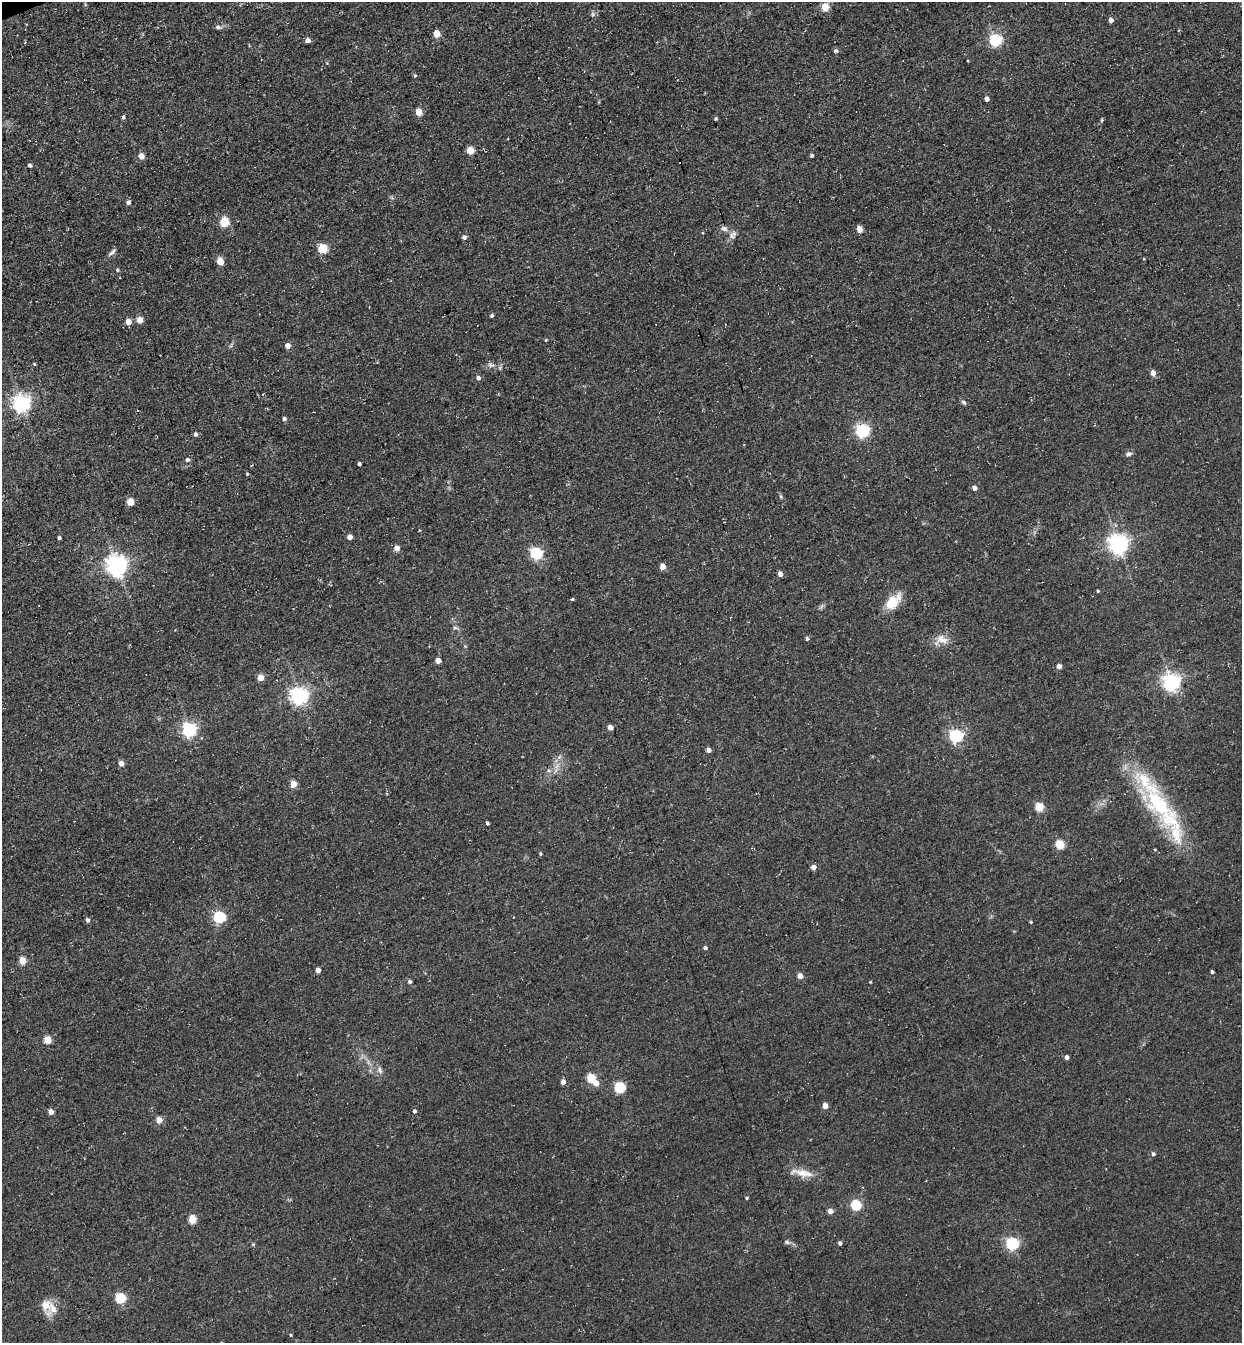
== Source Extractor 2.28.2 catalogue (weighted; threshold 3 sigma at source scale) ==
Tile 11 of 4 x 4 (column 3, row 3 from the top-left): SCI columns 2790-4029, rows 1406-2746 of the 5451 x 5491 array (HDU 1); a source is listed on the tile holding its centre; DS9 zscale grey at full resolution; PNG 1244 x 1345 px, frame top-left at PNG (2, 2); no overlay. Shown black and unused: <1% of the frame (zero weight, under 3 of 4 exposures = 7% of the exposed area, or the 3 px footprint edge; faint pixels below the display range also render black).
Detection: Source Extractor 2.28.2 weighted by HDU 2 'WHT'; one run over the whole footprint, this tile lists its part. Background 0.0858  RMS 0.014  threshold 0.0635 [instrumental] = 3 sigma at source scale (4.5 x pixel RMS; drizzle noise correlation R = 1.50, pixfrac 1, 0.05/0.05 arcsec/px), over >= 5 px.
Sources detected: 121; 1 cosmic-ray / hot-pixel residue — not listed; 5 inside a brighter listed object's ellipse — not listed separately; the other 115 listed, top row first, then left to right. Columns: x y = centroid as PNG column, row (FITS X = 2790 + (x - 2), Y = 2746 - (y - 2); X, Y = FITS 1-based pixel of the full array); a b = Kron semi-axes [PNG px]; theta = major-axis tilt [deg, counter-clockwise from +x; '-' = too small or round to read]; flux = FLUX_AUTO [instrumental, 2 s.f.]
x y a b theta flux
825 7 5 5 - 45
593 14 7 4 -89 2.4
1111 20 4 4 - 7.5
218 27 7 5 -22 3.1
437 34 5 4 - 28
307 40 5 5 - 6.5
995 40 5 5 - 190
836 51 5 5 - 3.3
415 76 4 3 - 1.9
987 99 4 4 - 6.5
419 112 5 4 - 29
123 117 4 4 - 2.7
715 119 4 3 - 1.7
1102 120 5 3 - 1.6
470 151 5 5 - 38
812 155 5 4 - 1.9
141 156 5 5 - 13
30 165 4 4 - 4.3
128 202 5 4 - 4.9
224 222 5 5 - 68
724 229 9 7 -15 5.6
859 229 5 4 - 20
733 235 12 8 49 6.8
464 237 4 4 - 5
322 249 5 5 - 77
112 252 14 4 45 4.6
220 261 5 4 - 31
117 270 4 4 - 1.9
491 316 4 3 - 2.6
140 320 5 4 - 19
128 322 5 5 - 13
546 340 3 3 - 1.4
287 345 4 4 - 11
34 364 4 3 - 1.3
491 365 10 5 -14 4.5
1153 373 6 4 -81 8.8
478 378 4 4 - 5.7
964 402 8 5 -44 2.8
21 403 6 6 - 540
284 419 5 4 - 3.2
862 430 6 6 - 290
195 434 5 4 - 3.8
1128 454 8 6 26 4.2
187 459 6 5 - 3.2
359 464 4 4 - 2.6
247 474 4 3 - 1.7
974 488 4 4 - 7.3
781 496 7 3 -82 2
130 502 5 5 - 41
349 537 4 4 - 8.3
59 538 4 3 - 2.6
1118 544 7 6 - 820
397 548 5 5 - 10
536 553 5 5 - 180
116 566 7 7 - 940
663 567 4 4 - 17
780 574 4 4 - 7.9
1098 591 4 3 - 1.5
572 599 4 3 - 1.8
892 602 17 10 45 37
455 628 6 5 - 2.7
807 639 4 4 - 3
942 640 19 13 4 16
438 661 4 4 - 15
1059 666 5 5 - 5.9
260 678 4 4 - 23
1171 682 6 6 - 590
299 696 6 6 - 570
610 727 4 4 - 13
189 730 6 6 - 300
956 736 6 6 - 240
709 750 4 4 - 6.8
121 763 4 4 - 11
557 766 10 3 69 4.3
548 770 6 5 - 3.4
293 784 4 4 - 25
1158 803 46 23 -44 120
1039 807 5 5 - 62
487 823 3 3 - 3.1
1060 845 5 5 - 67
540 854 5 3 - 1.7
813 867 4 4 - 9.3
219 917 5 5 - 170
87 920 5 4 - 3.8
1030 922 4 3 - 1.6
705 948 4 4 - 3.8
22 961 5 4 - 33
318 970 4 4 - 9.2
1212 972 4 3 - 2.4
800 976 4 4 - 13
410 982 4 4 - 3.1
870 982 3 3 - 1.2
47 1040 5 5 - 39
1067 1057 4 4 - 5
380 1070 10 6 -63 5.4
591 1078 5 5 - 62
563 1082 4 4 - 8.3
596 1083 5 5 - 14
619 1087 5 5 - 120
825 1106 4 4 - 14
414 1111 4 4 - 3.4
51 1112 4 4 - 11
159 1120 4 4 - 18
1153 1154 5 4 - 3.6
802 1173 18 11 -20 18
747 1198 3 3 - 2
856 1205 5 5 - 100
830 1211 4 4 - 11
192 1219 5 4 - 43
787 1242 7 5 -23 3
840 1243 4 4 - 3.7
1012 1243 5 5 - 230
120 1298 5 5 - 100
46 1305 24 12 -69 19
291 1335 3 3 - 1.6